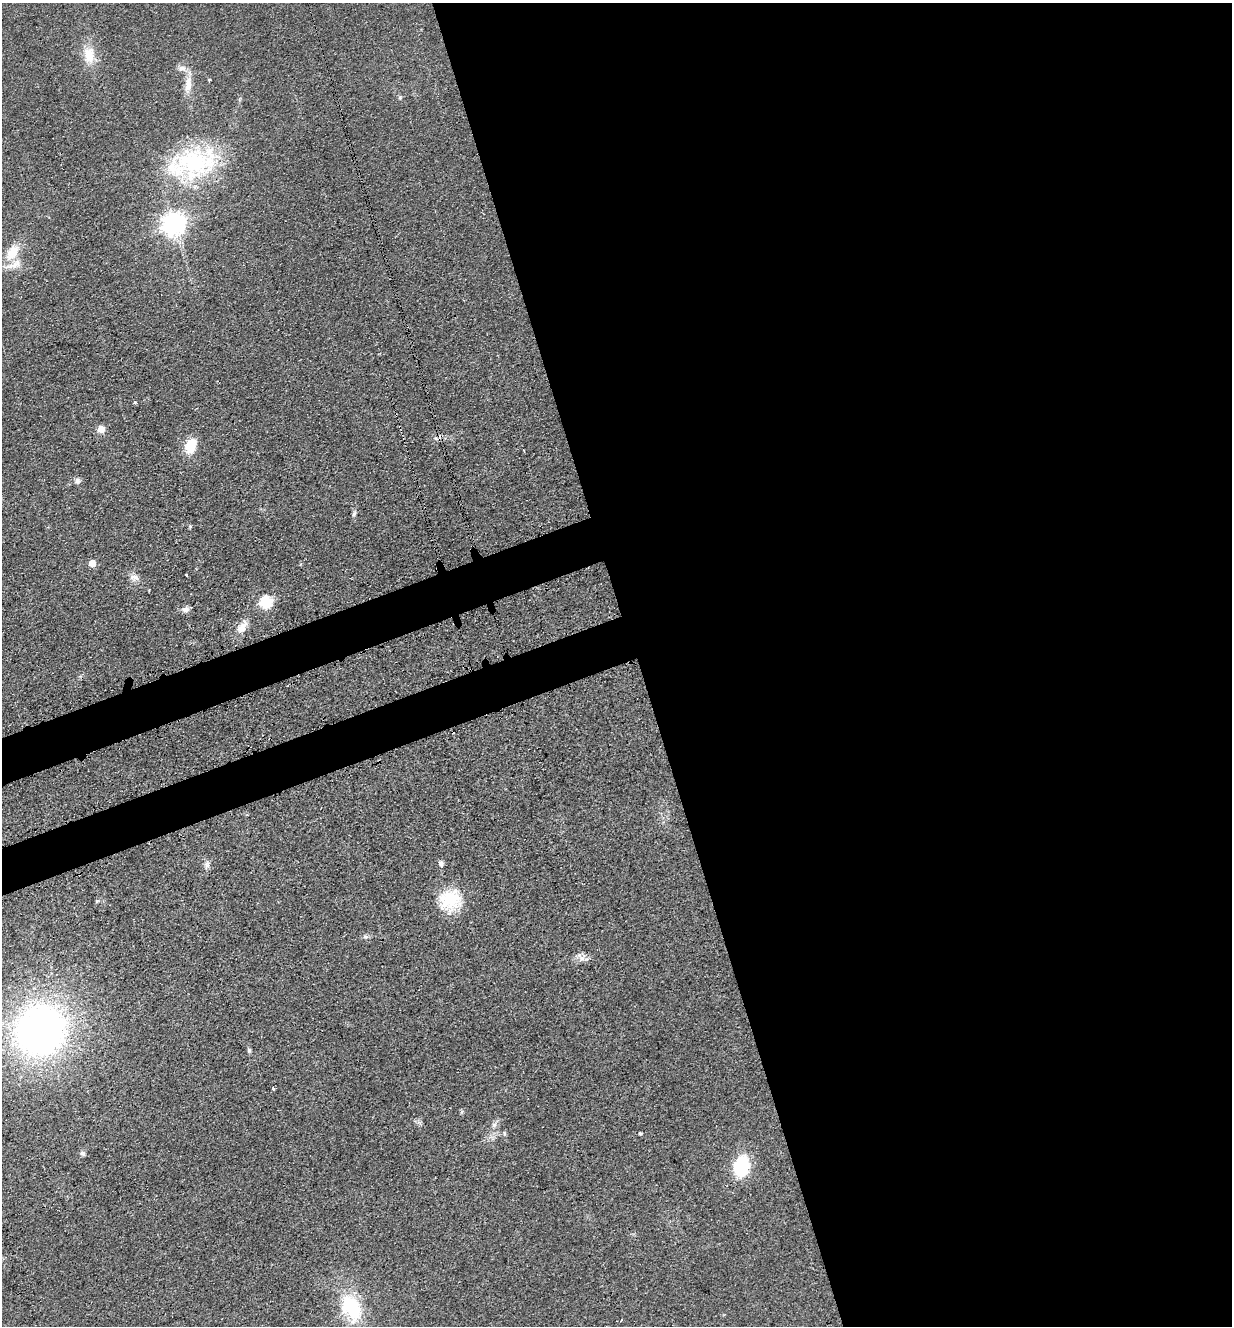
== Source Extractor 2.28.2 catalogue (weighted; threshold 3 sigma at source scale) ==
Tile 8 of 4 x 4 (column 4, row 2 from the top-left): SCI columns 3993-5222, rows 2745-4068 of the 5402 x 5487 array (HDU 1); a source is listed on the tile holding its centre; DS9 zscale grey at full resolution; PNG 1234 x 1328 px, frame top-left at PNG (2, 3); no overlay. Shown black and unused: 52% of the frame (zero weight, under 3 of 4 exposures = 7% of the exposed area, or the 3 px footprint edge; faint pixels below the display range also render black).
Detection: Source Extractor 2.28.2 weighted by HDU 2 'WHT'; one run over the whole footprint, this tile lists its part. Background 0.0607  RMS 0.0072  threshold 0.0322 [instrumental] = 3 sigma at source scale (4.5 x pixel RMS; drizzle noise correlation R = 1.50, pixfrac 1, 0.05/0.05 arcsec/px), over >= 5 px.
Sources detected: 39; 1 cosmic-ray / hot-pixel residue — not listed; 2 inside a brighter listed object's ellipse — not listed separately; the other 36 listed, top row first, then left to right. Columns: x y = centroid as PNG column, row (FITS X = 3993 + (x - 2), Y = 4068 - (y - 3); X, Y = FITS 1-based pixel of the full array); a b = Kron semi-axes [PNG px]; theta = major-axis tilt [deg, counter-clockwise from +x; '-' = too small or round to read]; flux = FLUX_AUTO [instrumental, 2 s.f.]
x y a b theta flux
89 55 22 14 -90 14
182 68 11 7 7 3.5
209 80 3 3 - 1.7
188 85 25 9 83 9.3
400 97 7 4 65 1
194 162 58 41 10 88
174 224 8 8 - 620
12 252 26 14 56 16
135 402 3 3 - 1.9
101 429 5 5 - 12
190 446 15 11 74 16
77 481 8 7 - 2.3
354 514 8 5 63 1.5
190 526 5 4 - 0.93
92 563 5 5 - 11
186 575 3 3 - 4.5
134 577 13 7 -2 3.7
266 602 6 6 - 76
186 609 9 7 20 3
242 627 20 10 50 7.3
441 863 7 6 - 2.1
207 865 7 7 - 2.3
450 900 30 24 12 29
97 901 6 3 19 0.83
366 937 7 5 0 1.7
581 957 16 6 -57 3.3
40 1030 44 41 49 380
249 1050 6 5 - 1.4
273 1089 3 3 - 1.7
494 1125 6 6 - 2
505 1134 6 3 -70 0.95
640 1134 3 3 - 1.1
83 1154 7 5 -44 1.6
741 1166 18 13 78 44
351 1308 37 23 -61 41
621 1320 4 2 - 0.62